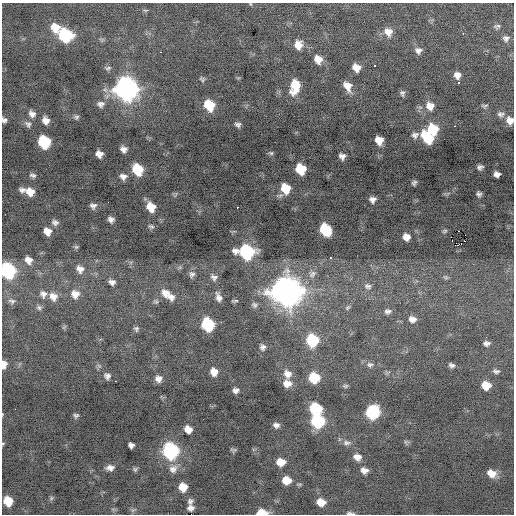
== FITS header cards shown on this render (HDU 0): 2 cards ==
NAXIS1  =                  512 / Axis length
NAXIS2  =                  512 / Axis length

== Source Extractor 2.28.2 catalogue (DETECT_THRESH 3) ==
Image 512 x 512 px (HDU 0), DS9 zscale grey, 1 PNG px = 1 image px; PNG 516 x 516 px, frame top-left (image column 1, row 512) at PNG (2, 3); no overlay
Background -0.192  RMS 0.89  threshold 2.67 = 3 sigma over >= 5 px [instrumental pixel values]
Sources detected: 146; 1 with non-positive FLUX_AUTO (blend fragments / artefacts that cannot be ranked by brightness) is not listed; the other 145 listed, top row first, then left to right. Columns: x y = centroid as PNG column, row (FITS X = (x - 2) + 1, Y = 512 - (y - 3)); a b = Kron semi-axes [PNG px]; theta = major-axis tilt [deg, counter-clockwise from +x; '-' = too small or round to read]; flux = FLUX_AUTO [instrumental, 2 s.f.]
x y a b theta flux
145 10 7 4 -1 74
497 26 9 6 13 160
55 27 10 9 - 810
388 32 11 10 - 550
463 34 2 2 - 190
65 35 10 9 - 4900
506 38 9 8 - 240
102 40 7 4 -56 95
298 45 10 9 - 590
418 50 8 7 - 260
160 52 2 2 - 190
318 59 8 7 - 640
375 65 3 3 - 410
108 68 8 6 10 140
356 68 7 6 - 560
457 75 7 6 - 340
202 79 7 5 -36 110
459 82 3 3 - 77
295 86 13 8 79 1600
347 86 11 8 -61 600
126 89 11 10 - 37000
402 93 7 5 -72 140
101 104 10 8 1 240
209 105 9 7 -56 1900
430 106 10 9 - 540
484 106 8 4 3 110
32 114 9 8 - 280
500 114 9 7 -7 200
76 117 6 6 - 120
4 120 5 5 - 170
45 120 7 6 - 360
510 120 9 8 - 470
28 124 10 7 -49 200
238 125 5 4 - 150
455 126 3 2 - 110
433 129 9 8 - 2100
415 135 9 8 - 210
427 138 12 8 -52 2200
379 140 7 7 - 690
44 142 9 8 - 3800
123 149 6 5 - 280
271 153 5 5 - 91
99 154 7 6 - 420
342 156 6 5 - 250
480 167 6 5 - 180
138 169 9 8 - 2200
300 169 8 7 - 1900
497 174 6 5 - 290
33 175 8 5 -11 150
123 176 6 5 - 410
414 183 5 4 - 130
285 188 9 8 - 1400
22 190 9 6 0 210
30 192 9 8 - 690
479 194 6 5 - 160
372 199 7 6 - 270
108 202 3 2 - 48
93 206 7 6 - 230
151 207 8 7 - 1000
237 207 2 2 - 130
111 219 6 5 - 230
55 222 8 7 - 230
151 226 8 5 -18 130
325 230 9 8 - 3100
47 231 8 7 - 500
445 231 7 4 27 96
458 231 2 2 - 18000
465 235 3 2 - 88
406 237 7 7 - 480
458 245 5 2 - 970
76 247 6 6 - 100
246 252 11 9 -13 7800
330 257 3 2 - 76
28 260 9 8 - 420
80 269 11 10 - 410
8 271 10 8 -64 8400
192 274 8 7 - 200
312 274 12 10 43 360
214 277 9 7 -30 220
446 277 8 5 -40 120
112 282 8 6 -16 260
368 286 10 8 -21 260
287 292 13 12 - 72000
165 293 12 10 -45 530
43 294 11 9 -65 320
75 294 11 10 - 540
53 296 10 10 - 520
171 297 9 7 -57 300
218 297 10 6 -68 290
12 301 11 7 -21 230
156 301 7 6 - 110
235 301 6 2 1 83
254 305 8 7 - 160
347 307 8 5 38 110
39 308 8 7 - 150
388 311 9 7 -3 210
412 319 9 7 -12 360
208 324 9 8 - 5000
136 329 7 5 -67 120
312 340 9 9 - 3500
486 343 9 7 6 220
263 347 8 7 - 200
4 364 7 5 83 490
370 365 10 8 5 230
451 365 6 4 -20 170
496 371 8 5 -14 160
214 372 7 6 - 540
287 374 11 10 - 470
107 376 7 6 - 220
314 378 8 8 - 2200
158 379 7 7 - 310
115 381 3 2 - 210
287 383 10 8 -1 520
486 385 8 7 - 920
345 386 8 5 9 110
236 390 6 5 - 220
315 409 9 8 - 3800
372 412 9 9 - 5400
2 414 5 3 - 49
76 415 5 4 - 130
317 421 9 8 - 5300
276 425 7 6 - 230
188 429 7 6 - 550
406 442 7 4 -71 94
347 443 12 7 -5 270
3 444 4 4 - 61
131 445 7 5 -67 230
233 450 5 4 - 100
170 451 9 9 - 11000
357 457 9 7 -15 400
281 462 8 6 -4 740
110 468 9 6 4 290
135 469 6 6 - 100
173 469 12 10 38 400
364 470 8 6 -14 340
491 473 10 8 -21 630
286 480 7 7 - 880
183 487 7 7 - 930
51 498 7 5 61 98
8 501 8 7 - 1300
190 501 7 6 - 180
321 502 8 6 -11 690
190 508 6 5 - 260
262 513 9 5 -2 1200
350 513 9 3 -4 140
At the frame edge (FLAGS 8, measured only in part): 8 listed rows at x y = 4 120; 510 120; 8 271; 4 364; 2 414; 3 444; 262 513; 350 513
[1 non-positive-flux detection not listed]